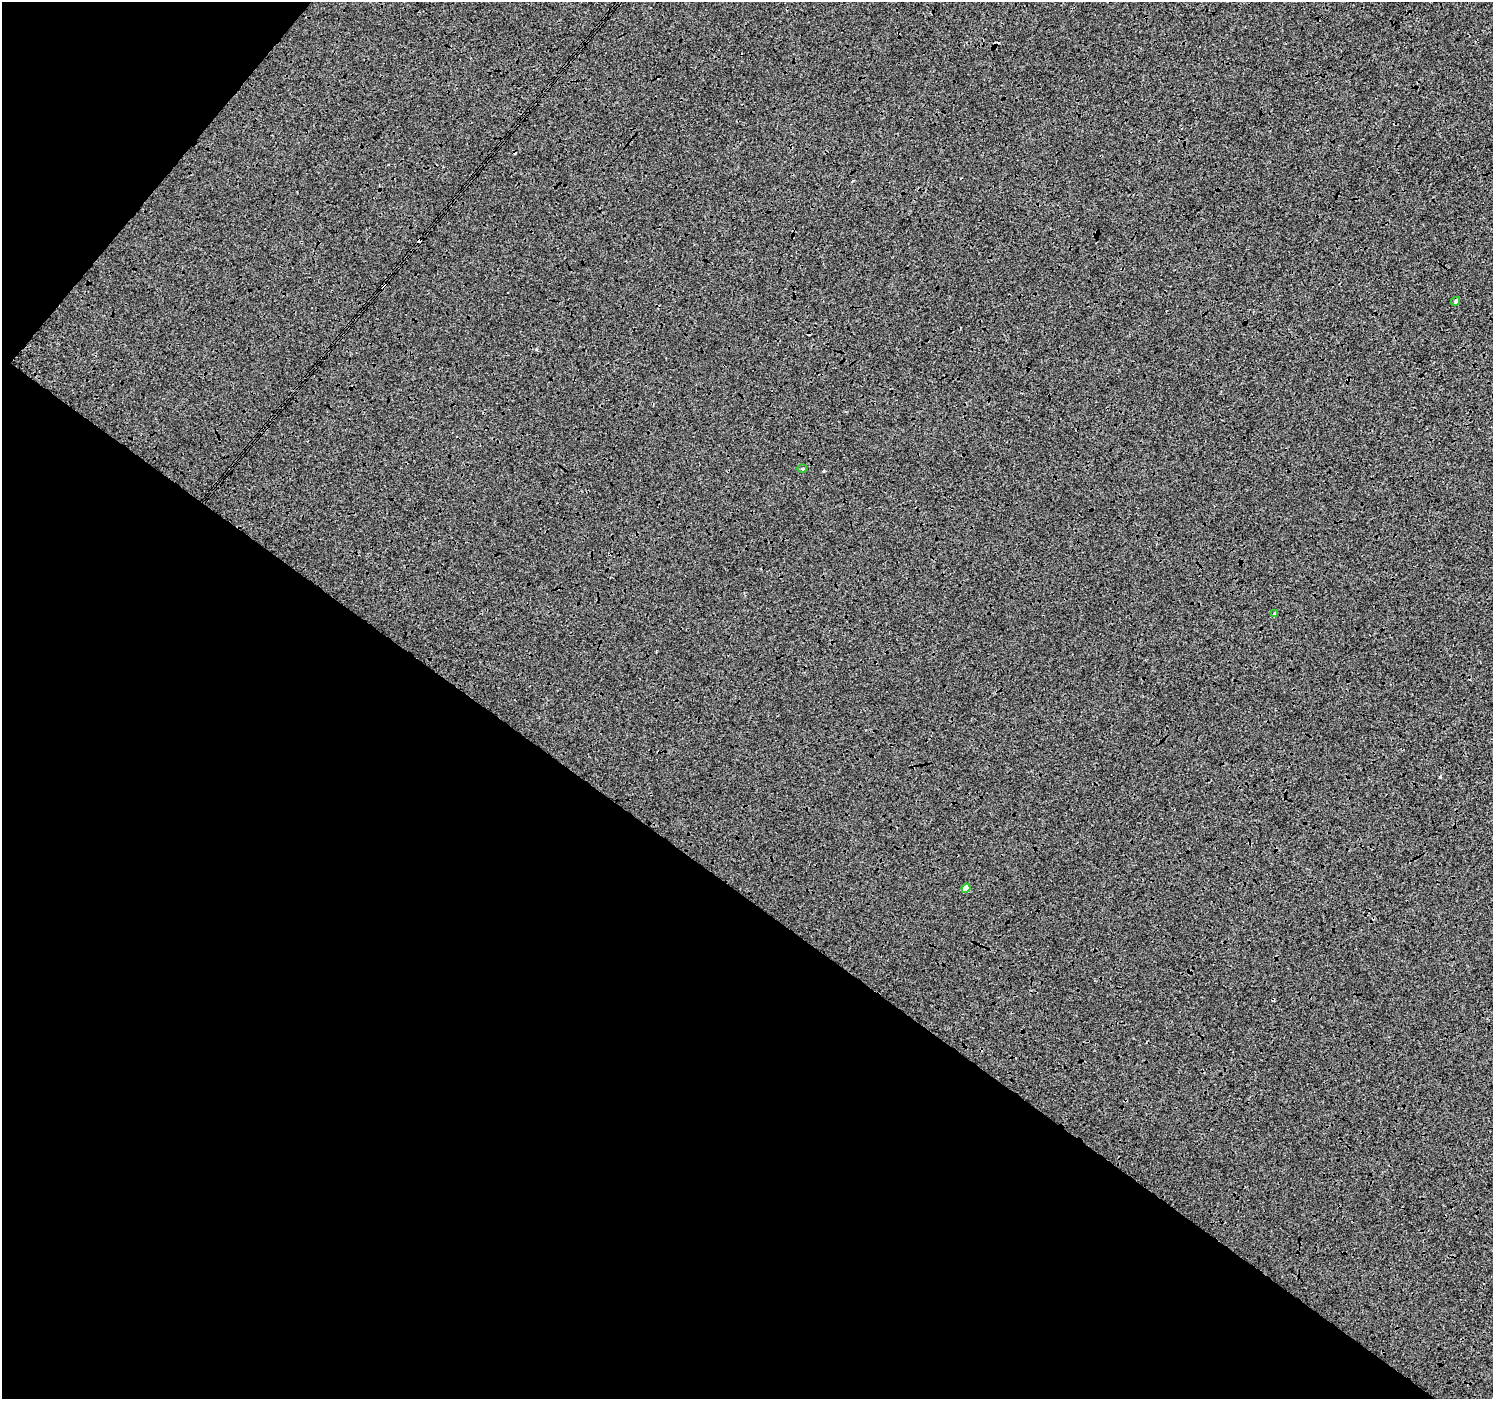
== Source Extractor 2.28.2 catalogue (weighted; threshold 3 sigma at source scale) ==
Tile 9 of 4 x 4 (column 1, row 3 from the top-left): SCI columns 2-1492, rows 1575-2971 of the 5973 x 6010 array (HDU 1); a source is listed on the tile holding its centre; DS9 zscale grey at full resolution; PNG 1495 x 1401 px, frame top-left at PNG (2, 2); each listed source drawn as its Kron ellipse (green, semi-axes under 4 px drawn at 4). Shown black and unused: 39% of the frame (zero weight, under 3 of 4 exposures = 2% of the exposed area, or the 3 px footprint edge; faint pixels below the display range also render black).
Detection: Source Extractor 2.28.2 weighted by HDU 2 'WHT'; one run over the whole footprint, this tile lists its part. Background -0.00333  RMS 0.0066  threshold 0.0298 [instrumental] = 3 sigma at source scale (4.5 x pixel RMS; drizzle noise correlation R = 1.50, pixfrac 1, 0.0396/0.0396 arcsec/px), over >= 5 px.
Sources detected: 6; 2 cosmic-ray / hot-pixel residue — neither listed nor drawn; the other 4 listed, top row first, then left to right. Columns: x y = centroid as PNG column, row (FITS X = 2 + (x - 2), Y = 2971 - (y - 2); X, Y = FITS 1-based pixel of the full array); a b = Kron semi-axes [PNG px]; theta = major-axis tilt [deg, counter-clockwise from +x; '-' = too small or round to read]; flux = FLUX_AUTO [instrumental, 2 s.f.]
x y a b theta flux
1456 301 4 4 - 1.2
802 469 5 3 - 0.7
1275 614 3 3 - 2.1
966 888 4 4 - 5.1